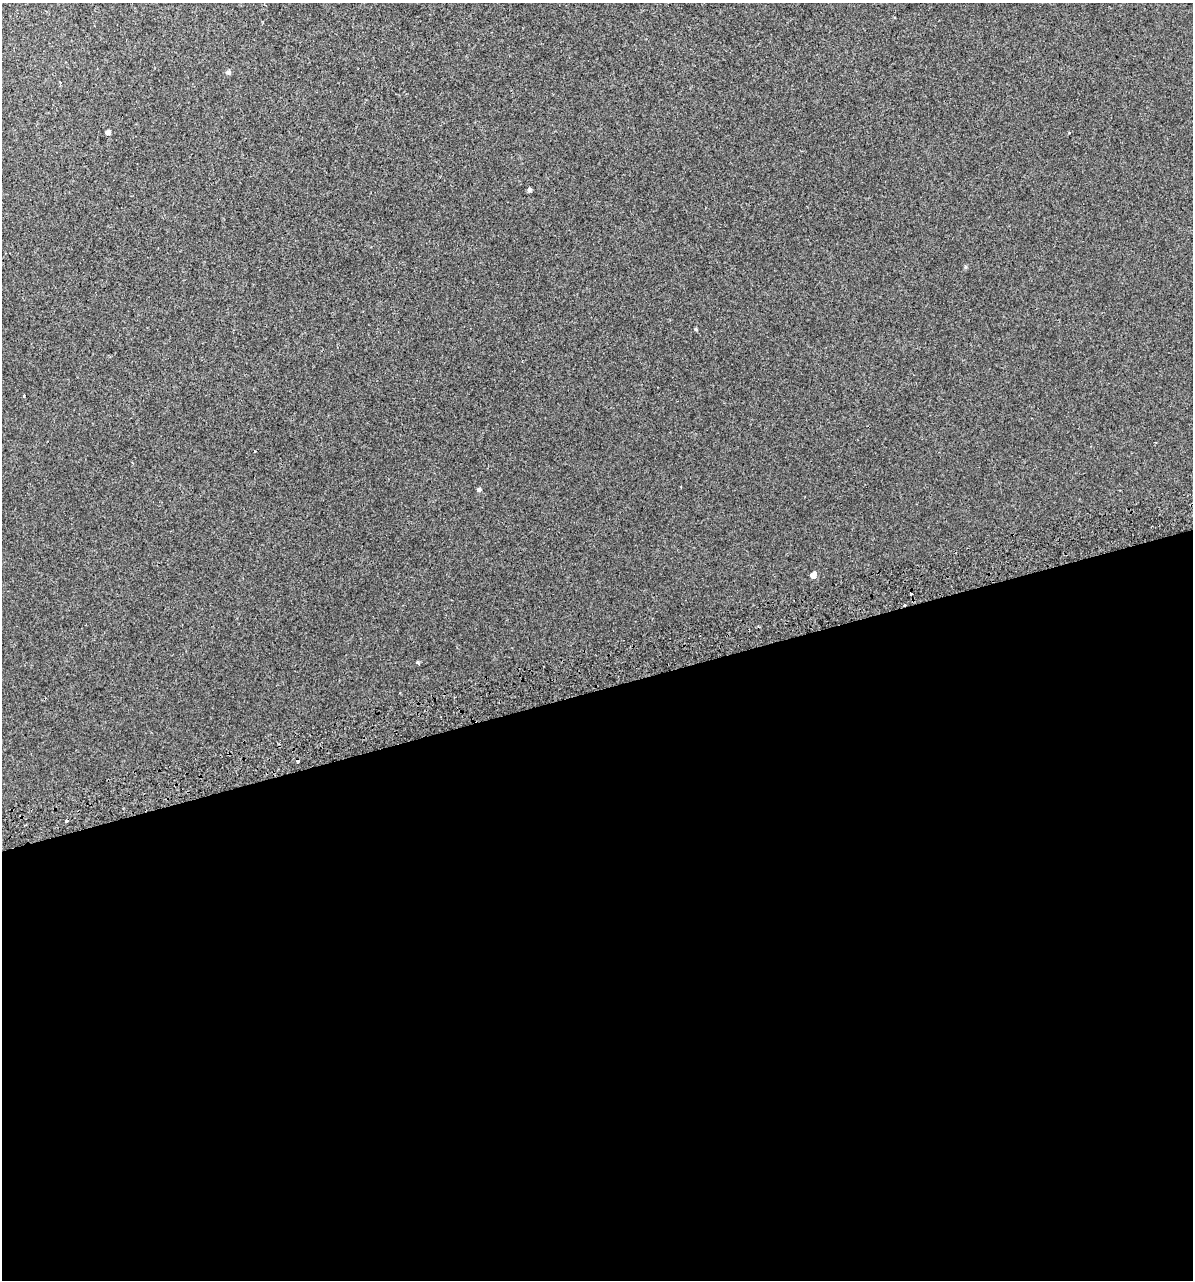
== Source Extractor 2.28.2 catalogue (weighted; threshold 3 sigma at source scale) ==
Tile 15 of 4 x 4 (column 3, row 4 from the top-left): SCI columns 2439-3629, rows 43-1320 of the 4925 x 5196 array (HDU 1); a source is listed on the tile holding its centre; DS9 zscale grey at full resolution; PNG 1195 x 1282 px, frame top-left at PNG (2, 3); no overlay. Shown black and unused: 46% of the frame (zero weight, under 2 of 3 exposures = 2% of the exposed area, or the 3 px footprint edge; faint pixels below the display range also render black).
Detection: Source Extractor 2.28.2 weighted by HDU 2 'WHT'; one run over the whole footprint, this tile lists its part. Background 0.00299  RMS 0.0037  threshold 0.0168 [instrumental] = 3 sigma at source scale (4.5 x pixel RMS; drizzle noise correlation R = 1.50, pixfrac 1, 0.0396/0.0396 arcsec/px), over >= 5 px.
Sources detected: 12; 3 cosmic-ray / hot-pixel residue — not listed; the other 9 listed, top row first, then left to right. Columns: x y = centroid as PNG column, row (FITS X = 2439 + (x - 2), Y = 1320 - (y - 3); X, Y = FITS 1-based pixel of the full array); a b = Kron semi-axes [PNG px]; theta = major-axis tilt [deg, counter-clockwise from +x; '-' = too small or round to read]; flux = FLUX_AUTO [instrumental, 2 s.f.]
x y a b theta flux
228 72 6 5 - 0.8
108 132 4 4 - 1.4
529 190 6 5 - 0.69
965 267 6 4 72 0.44
696 329 5 3 - 0.37
24 396 3 2 - 0.35
479 489 5 4 - 0.79
813 575 5 4 - 3.6
418 662 4 4 - 0.57